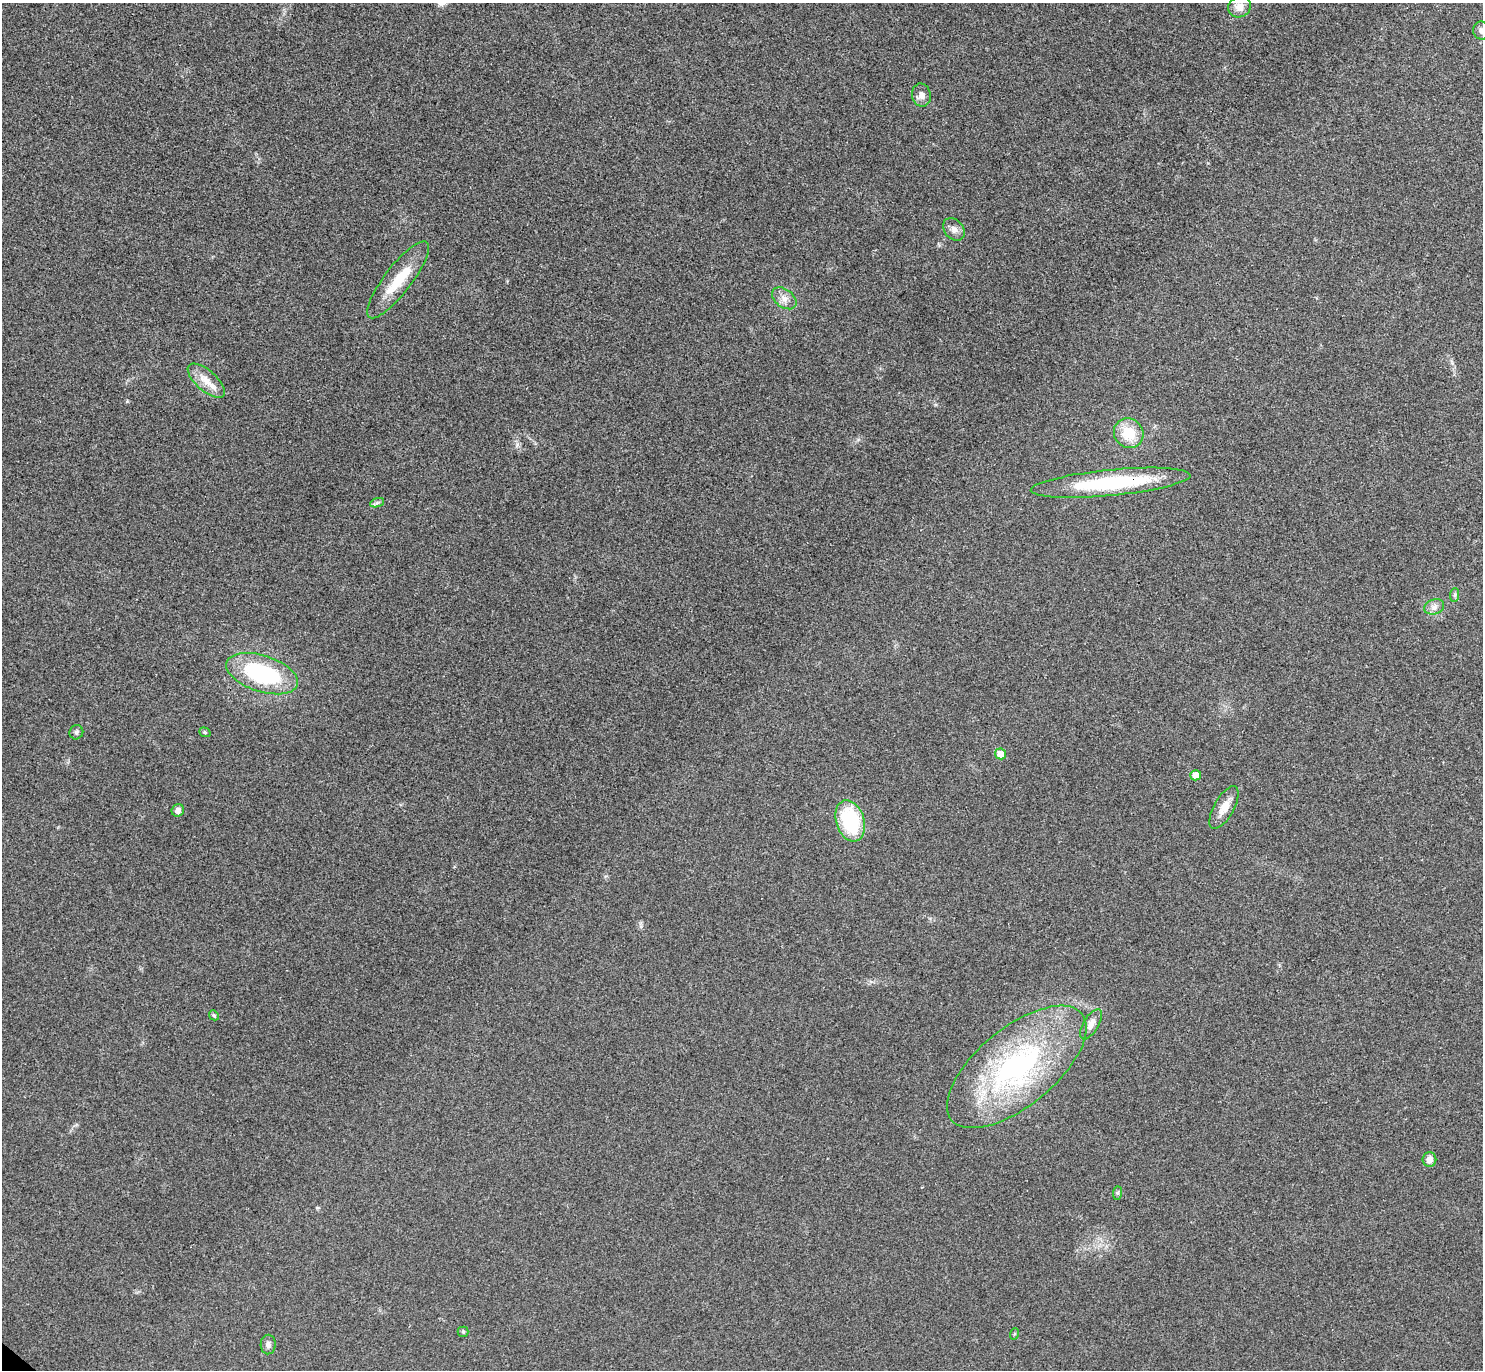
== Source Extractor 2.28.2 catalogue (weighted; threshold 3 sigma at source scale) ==
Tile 10 of 4 x 4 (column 2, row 3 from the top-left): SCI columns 1521-3001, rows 1569-2936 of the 6006 x 6014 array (HDU 1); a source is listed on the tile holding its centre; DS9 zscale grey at full resolution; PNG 1485 x 1372 px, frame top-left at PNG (2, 3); each listed source drawn as its Kron ellipse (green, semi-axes under 4 px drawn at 4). Shown black and unused: <1% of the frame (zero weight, under 3 of 4 exposures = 6% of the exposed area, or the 3 px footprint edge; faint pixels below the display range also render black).
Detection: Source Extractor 2.28.2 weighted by HDU 2 'WHT'; one run over the whole footprint, this tile lists its part. Background 0.0286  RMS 0.0055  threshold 0.0246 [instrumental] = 3 sigma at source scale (4.5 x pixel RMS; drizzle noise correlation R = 1.50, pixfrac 1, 0.05/0.05 arcsec/px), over >= 5 px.
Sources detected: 30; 2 inside a brighter object's white glare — neither listed nor drawn; the other 28 listed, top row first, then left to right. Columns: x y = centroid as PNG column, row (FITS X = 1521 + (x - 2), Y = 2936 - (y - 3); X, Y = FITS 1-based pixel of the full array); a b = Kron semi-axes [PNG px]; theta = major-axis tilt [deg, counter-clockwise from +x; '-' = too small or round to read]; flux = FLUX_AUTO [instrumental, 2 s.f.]
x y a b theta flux
1239 7 11 10 - 4.8
1481 31 9 8 - 2
921 95 11 9 -77 3.3
954 229 12 9 -50 3.2
398 280 47 13 52 18
784 298 14 9 -38 4.1
206 381 23 10 -42 7.8
1129 433 15 14 - 14
1111 483 80 13 5 52
377 503 7 4 19 1.2
1455 595 7 4 89 1.1
1434 607 10 7 20 2.8
262 674 37 18 -18 54
76 732 7 6 - 1.4
205 732 6 4 -21 0.77
1000 754 6 5 - 7.1
1196 775 5 5 - 4.9
1224 807 24 10 61 7
178 810 6 6 - 2.5
850 821 21 14 -72 39
214 1015 5 4 - 0.76
1091 1024 17 7 59 3.8
1017 1067 84 39 39 120
1429 1159 7 7 - 3.7
1117 1193 7 4 89 0.96
463 1332 5 5 - 0.73
1014 1334 6 3 71 0.55
268 1344 10 7 88 2.1
Overlapping masked pixels (flux is a lower limit): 1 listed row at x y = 1111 483
Isophote crosses this tile's border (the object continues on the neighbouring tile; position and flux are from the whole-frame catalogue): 1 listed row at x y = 1481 31
Unlisted compact peaks at least as high as the median listed source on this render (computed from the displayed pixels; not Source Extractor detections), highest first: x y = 517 444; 127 401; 317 1208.